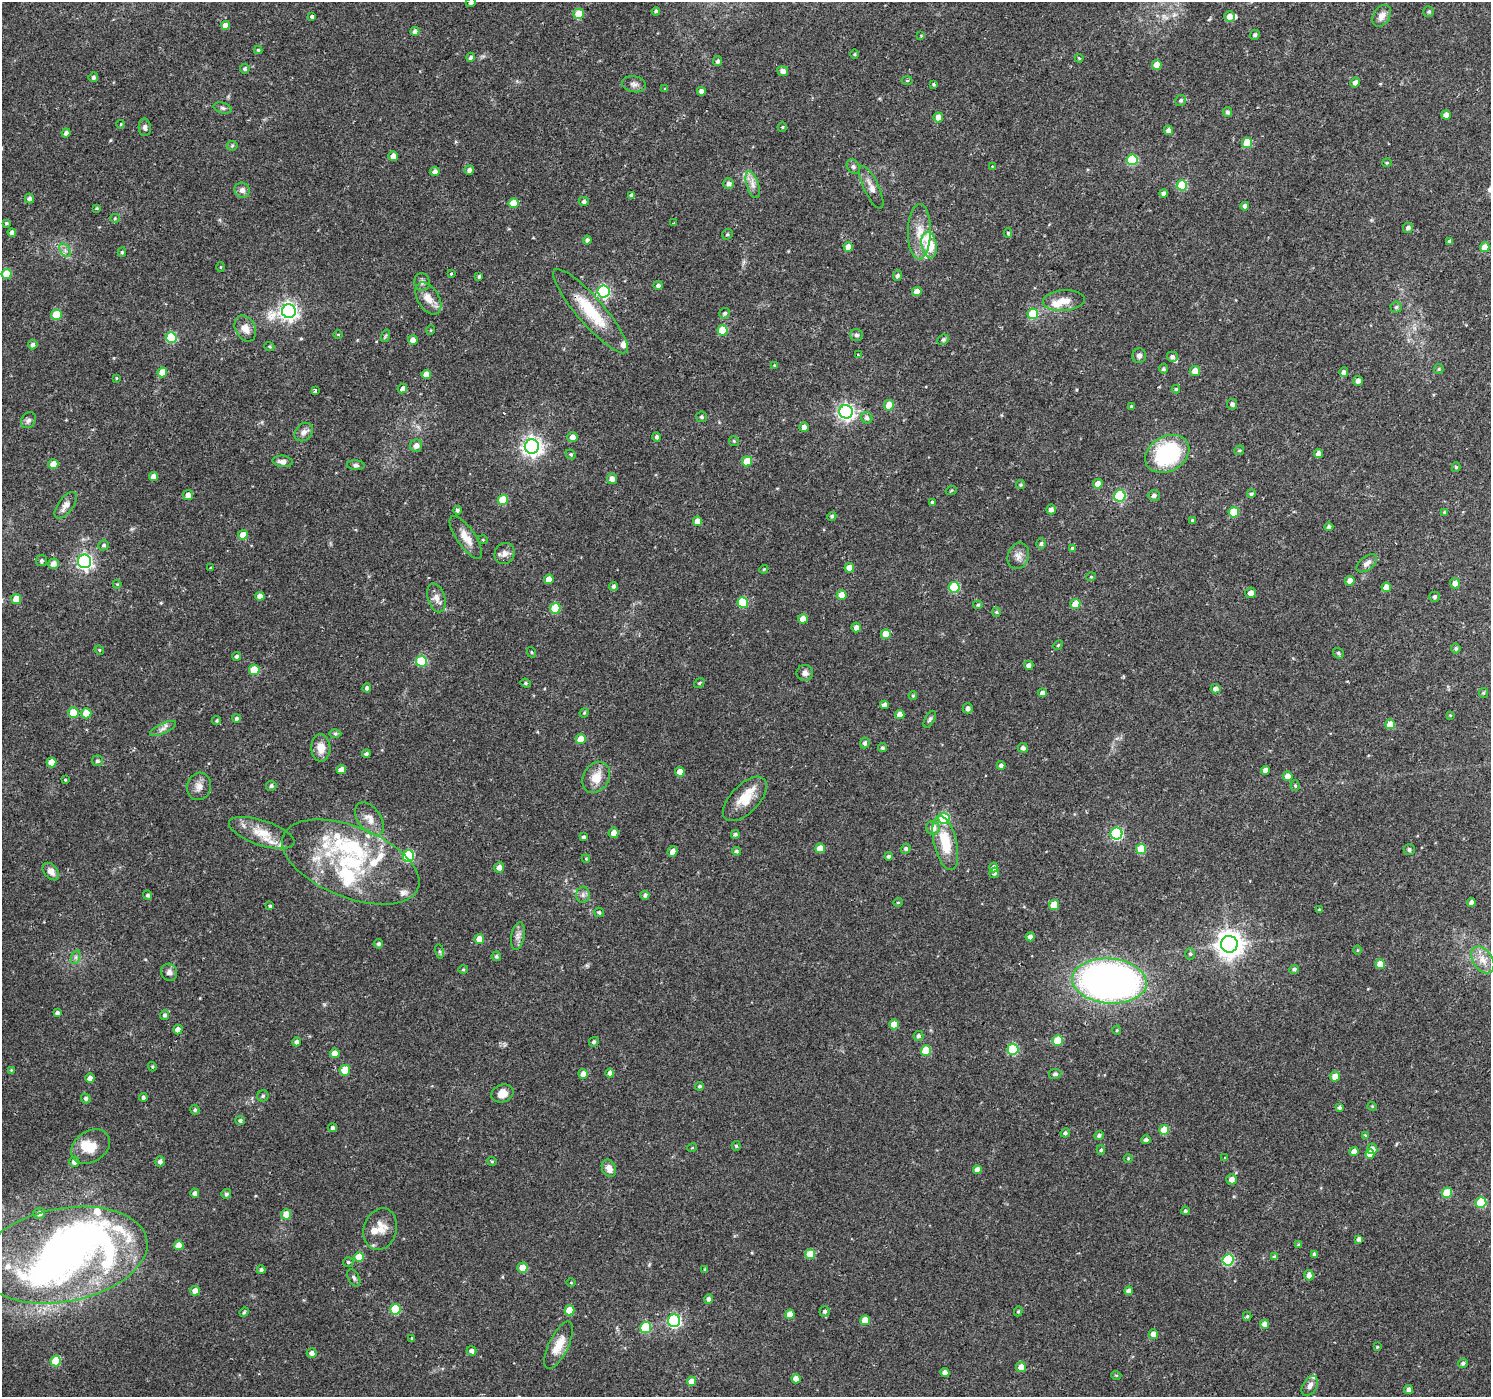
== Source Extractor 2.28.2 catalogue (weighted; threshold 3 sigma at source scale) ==
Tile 10 of 4 x 4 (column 2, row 3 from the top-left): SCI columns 1489-2977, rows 1576-2970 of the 5961 x 6007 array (HDU 1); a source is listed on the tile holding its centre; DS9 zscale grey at full resolution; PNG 1493 x 1399 px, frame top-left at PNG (2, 2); each listed source drawn as its Kron ellipse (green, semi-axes under 4 px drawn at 4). Shown black and unused: <1% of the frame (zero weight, under 2 of 3 exposures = <1% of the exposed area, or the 3 px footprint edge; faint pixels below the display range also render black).
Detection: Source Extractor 2.28.2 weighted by HDU 2 'WHT'; one run over the whole footprint, this tile lists its part. Background 0.0257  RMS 0.0035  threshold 0.0158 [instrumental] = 3 sigma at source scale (4.5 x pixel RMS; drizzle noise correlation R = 1.50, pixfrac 1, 0.0396/0.0396 arcsec/px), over >= 5 px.
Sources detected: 421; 3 inside a brighter object's white glare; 1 cosmic-ray / hot-pixel residue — neither listed nor drawn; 22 inside a brighter listed object's ellipse — not listed separately; the other 395 listed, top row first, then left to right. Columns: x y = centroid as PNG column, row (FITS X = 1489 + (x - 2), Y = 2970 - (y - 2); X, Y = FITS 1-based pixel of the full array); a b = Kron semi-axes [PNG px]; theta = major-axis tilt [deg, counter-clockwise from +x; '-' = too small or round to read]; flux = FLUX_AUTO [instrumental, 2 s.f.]
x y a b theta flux
471 3 5 4 - 0.91
656 11 4 3 - 0.68
1429 12 5 5 - 0.63
579 14 5 5 - 6.3
1229 16 5 5 - 2.5
1382 16 12 8 59 2.5
312 17 4 3 - 1.6
225 26 4 4 - 2.8
415 31 4 4 - 1.5
1255 35 5 4 - 0.76
921 36 4 3 - 0.41
258 50 4 4 - 0.46
855 54 5 3 - 0.34
471 57 5 4 - 0.95
1079 58 4 4 - 0.32
718 61 5 4 - 0.82
1157 65 5 5 - 3.6
245 69 5 4 - 0.67
783 71 5 5 - 1.8
93 77 5 4 - 0.79
907 81 5 3 - 0.42
1355 82 5 4 - 1.8
634 84 12 8 -12 1.6
934 84 3 3 - 0.49
665 89 4 4 - 0.46
701 91 4 4 - 1.5
1181 100 6 5 - 0.62
223 108 9 5 -16 0.89
1227 112 5 4 - 0.79
1446 115 4 4 - 1.7
938 117 5 5 - 2.9
121 124 4 3 - 0.27
145 127 9 6 -88 1.2
782 127 5 4 - 0.42
1168 130 5 4 - 1.6
66 133 4 4 - 1.3
1247 143 5 5 - 11
232 146 5 5 - 0.49
393 156 5 4 - 2.6
1132 160 5 5 - 23
1387 163 4 3 - 0.35
853 166 7 6 - 0.88
993 166 4 3 - 0.76
469 170 5 4 - 1.1
435 171 5 4 - 1.6
729 184 5 5 - 1.5
753 185 14 6 -72 2.1
1182 185 5 5 - 16
871 187 23 7 -65 2.8
242 190 8 7 - 1.5
1164 193 4 4 - 1.4
632 195 4 4 - 1.4
29 199 5 5 - 1.3
584 201 5 4 - 1
513 203 5 5 - 6.8
1245 206 4 4 - 1.2
97 208 4 3 - 0.34
115 218 4 4 - 0.39
6 223 4 3 - 0.51
674 223 3 2 - 0.39
1408 228 5 5 - 1.1
12 232 4 4 - 1.5
919 232 28 11 89 6.3
1008 233 5 4 - 0.54
727 234 6 5 - 0.56
587 240 4 4 - 1
1449 241 4 4 - 0.67
929 245 13 7 -78 14
848 247 5 4 - 3.3
1485 247 5 4 - 4.2
65 250 7 5 -56 1
122 252 4 4 - 0.5
221 267 5 3 - 0.29
7 274 5 5 - 8.8
451 274 3 3 - 2.2
479 276 4 3 - 0.61
897 276 5 4 - 0.9
422 282 9 7 -80 1.2
658 285 5 4 - 0.95
603 291 6 6 - 49
917 292 5 4 - 3
428 298 17 10 -58 4
1064 301 21 10 4 4.3
1396 307 5 5 - 0.78
289 311 7 7 - 130
590 311 55 13 -49 16
724 313 5 5 - 0.8
1033 314 5 5 - 11
57 315 5 5 - 11
245 328 14 9 -61 3
431 330 5 3 - 0.31
722 330 5 5 - 11
338 334 5 3 - 0.3
856 335 6 6 - 1.1
385 336 6 4 70 0.47
171 338 5 5 - 18
413 340 5 5 - 2.3
943 340 6 5 - 0.64
33 345 5 4 - 1.1
269 346 5 3 - 0.36
858 355 4 3 - 0.4
1139 356 7 7 - 1.2
1172 357 5 5 - 1
774 365 4 3 - 0.31
1163 369 4 4 - 0.7
1439 369 5 4 - 0.43
1195 371 5 5 - 2.9
162 372 5 5 - 4.4
1344 372 5 4 - 1.3
426 374 4 4 - 3.1
116 378 4 3 - 0.3
1358 381 5 5 - 1.5
402 389 5 4 - 1.5
1176 389 4 4 - 0.47
315 391 3 3 - 0.79
1232 404 5 5 - 1.1
889 405 5 5 - 6.8
1131 407 4 3 - 0.44
846 412 7 6 - 110
701 417 5 5 - 0.67
867 418 6 5 - 1.1
28 420 8 7 - 1.1
804 427 4 4 - 1.8
304 432 10 8 47 1.6
572 437 5 5 - 2.1
657 437 5 4 - 0.79
734 441 5 5 - 0.44
416 446 6 6 - 2
532 447 7 7 - 170
1239 450 5 4 - 0.46
571 454 5 4 - 0.55
1167 454 23 17 29 39
1318 454 4 4 - 2.4
283 461 10 5 -7 1.8
747 461 5 5 - 8.3
53 464 5 5 - 4.1
356 465 9 5 -6 0.87
1456 467 5 4 - 0.48
153 477 4 4 - 2.1
612 479 5 5 - 2.1
1098 484 5 5 - 2.8
1021 485 4 4 - 0.49
951 491 5 3 - 0.36
1251 494 4 4 - 0.67
188 495 5 5 - 1.7
1120 496 6 5 - 28
1154 496 6 5 - 1
503 500 5 5 - 15
932 502 4 3 - 0.81
66 505 16 7 54 2.4
1051 509 5 4 - 1.5
457 510 4 4 - 0.72
1234 512 5 5 - 12
1444 512 4 3 - 0.33
832 516 5 4 - 0.64
1192 520 4 3 - 0.34
697 521 5 4 - 2.7
1329 527 4 4 - 1.1
243 535 5 5 - 4
466 537 25 9 -55 4.3
483 540 5 3 - 0.3
1041 544 5 5 - 0.72
104 545 5 5 - 0.78
1072 548 4 3 - 1.2
504 554 11 9 56 2.2
1018 556 13 10 70 2.5
41 560 5 5 - 0.75
85 561 6 6 - 97
1367 563 12 6 38 1.8
53 564 5 5 - 2.2
211 568 3 3 - 0.86
849 568 5 4 - 3.4
764 569 4 3 - 0.32
1091 577 5 3 - 0.3
549 579 5 4 - 3.6
1350 581 5 5 - 3
1455 583 5 5 - 2.1
117 584 4 3 - 0.34
614 586 5 4 - 0.79
954 587 5 5 - 20
1386 587 5 4 - 3.3
1251 593 5 5 - 1.7
842 595 5 5 - 4.7
260 596 4 4 - 2.1
1434 597 5 5 - 0.77
436 598 15 8 -73 2.4
16 599 5 5 - 6.1
743 602 5 5 - 15
1075 604 5 5 - 6.5
978 605 5 4 - 0.5
555 608 5 5 - 11
996 612 4 4 - 0.49
803 619 5 4 - 3.5
856 627 5 5 - 1.9
886 634 5 5 - 4.9
1058 645 5 4 - 0.47
1456 649 5 5 - 0.63
99 650 5 4 - 0.39
531 652 5 3 - 0.34
1338 653 6 5 - 0.66
237 656 4 4 - 0.99
421 661 5 5 - 16
1029 665 5 4 - 1.2
254 670 5 5 - 9.5
805 673 8 8 - 1.6
526 683 5 4 - 0.51
699 683 6 4 38 0.5
367 688 4 4 - 1.1
1216 689 5 4 - 1.4
1042 693 4 4 - 1.7
1483 693 5 4 - 0.4
913 696 4 4 - 0.36
884 705 4 4 - 1.4
968 708 5 5 - 1.2
73 713 5 5 - 7.4
86 713 5 5 - 5.7
584 713 5 4 - 0.38
900 715 4 4 - 2.8
1450 715 4 3 - 0.3
236 719 4 4 - 0.85
930 719 9 4 61 0.72
217 721 4 4 - 0.49
1390 724 5 5 - 5
163 729 14 5 26 1.5
335 733 6 4 0 0.53
581 739 5 5 - 6.2
865 743 5 4 - 1
321 748 14 9 -86 3.9
882 748 4 4 - 0.64
1023 748 5 5 - 1
366 754 4 3 - 0.7
97 761 5 5 - 0.8
51 762 5 5 - 5
1001 765 4 4 - 1.3
341 769 5 4 - 2.1
1265 770 4 4 - 2.1
680 772 5 5 - 2.9
1288 776 5 4 - 2.4
596 777 16 12 59 5.4
65 780 3 3 - 0.36
199 786 14 12 76 2.7
271 786 5 5 - 0.89
1295 786 5 4 - 0.42
745 799 28 14 46 7.8
944 818 6 5 - 25
370 819 19 11 -53 4
933 828 7 6 - 2.8
262 833 34 12 -19 8.2
614 833 5 5 - 2.9
735 834 4 4 - 0.7
1116 834 6 6 - 42
584 837 4 4 - 0.79
945 843 28 11 -76 11
820 848 5 4 - 4.4
906 849 5 4 - 0.91
1141 849 5 5 - 11
1409 850 5 5 - 0.88
672 851 5 4 - 2.1
736 851 4 4 - 0.73
408 856 6 5 - 28
888 856 4 4 - 0.75
586 859 4 4 - 0.35
351 862 73 35 -22 40
499 867 5 5 - 1.9
993 868 5 4 - 1.2
51 872 10 6 -50 2.2
994 873 5 4 - 0.9
147 895 4 4 - 0.67
583 895 8 6 89 1.2
645 895 4 4 - 0.9
898 902 5 3 - 0.29
1471 902 4 4 - 1.6
1054 905 5 5 - 6.9
270 906 3 3 - 0.62
1319 910 4 3 - 0.39
599 912 5 4 - 0.62
518 936 14 6 80 1.7
1030 937 4 4 - 1.3
479 939 5 5 - 3.2
378 944 5 4 - 0.84
1229 944 8 8 - 360
1357 950 5 3 - 0.28
440 951 7 4 -81 0.54
1190 954 6 5 - 0.6
496 956 5 4 - 0.65
76 957 7 4 71 0.75
1483 960 15 9 -55 3.8
1380 964 5 5 - 4.5
463 969 4 4 - 0.36
1294 969 5 4 - 0.74
169 972 8 8 - 1.6
1109 981 37 22 -4 200
57 1013 4 4 - 1.1
165 1015 5 4 - 0.9
894 1024 5 5 - 4.7
178 1030 5 4 - 2.2
1117 1030 5 3 - 0.3
918 1036 5 5 - 0.88
1057 1040 5 5 - 9.9
297 1042 4 4 - 0.95
594 1042 5 4 - 0.81
1013 1049 5 5 - 25
926 1051 5 5 - 12
335 1053 5 5 - 4.1
152 1067 4 4 - 0.42
11 1070 4 4 - 0.29
345 1070 5 5 - 8.8
610 1073 4 4 - 2
583 1074 5 5 - 2.5
1055 1074 6 5 - 0.86
1335 1076 5 5 - 3.4
90 1078 4 4 - 1.9
700 1086 4 4 - 0.63
502 1093 11 8 21 3.5
263 1096 5 5 - 0.61
143 1097 4 3 - 0.8
86 1098 5 4 - 0.8
1372 1106 4 4 - 0.36
1339 1107 3 3 - 0.89
195 1110 5 4 - 0.59
240 1120 5 4 - 0.68
332 1128 4 4 - 0.91
1164 1130 5 5 - 6.8
1065 1133 5 4 - 0.86
1099 1135 5 4 - 0.96
1365 1136 4 3 - 0.79
1146 1140 5 4 - 1
736 1146 5 4 - 0.58
91 1147 21 15 33 6.8
692 1148 5 3 - 0.34
1372 1149 5 5 - 2.2
1101 1150 5 4 - 0.55
1354 1151 4 4 - 2.1
1370 1154 5 4 - 3.2
1128 1158 4 4 - 0.39
1225 1158 3 3 - 0.63
160 1161 5 5 - 1.2
492 1161 4 3 - 0.38
74 1162 5 5 - 1.7
609 1168 9 7 -65 2.8
977 1170 4 4 - 2.7
1232 1179 5 5 - 2.3
195 1193 4 4 - 1.2
1447 1193 5 5 - 13
226 1194 5 4 - 0.68
1481 1202 5 5 - 18
1185 1211 4 4 - 0.77
39 1213 6 5 - 1.6
286 1214 5 5 - 3.7
380 1229 21 16 73 5.2
1359 1239 4 4 - 1.3
179 1245 5 4 - 4.8
1299 1245 4 3 - 0.71
810 1254 5 5 - 7.2
1314 1254 4 4 - 0.85
63 1255 85 46 11 150
359 1257 5 5 - 6.6
1275 1257 4 4 - 1
1228 1260 6 5 - 31
348 1262 5 4 - 0.57
522 1268 5 5 - 4
261 1270 4 4 - 0.83
705 1270 4 3 - 0.61
1309 1275 5 4 - 2.1
354 1278 9 5 -61 0.91
571 1283 5 3 - 0.28
195 1291 5 5 - 2.6
1129 1291 4 4 - 1.6
708 1299 5 4 - 1.2
395 1309 5 5 - 16
569 1310 5 5 - 7.6
825 1311 5 5 - 0.8
1018 1311 5 4 - 0.46
244 1312 5 4 - 0.45
790 1314 5 4 - 3.7
1247 1316 4 4 - 0.52
865 1320 5 5 - 5.7
674 1321 6 6 - 58
1265 1324 4 4 - 2.3
646 1327 5 5 - 18
1153 1334 5 4 - 2.9
412 1338 4 4 - 0.43
559 1345 26 9 64 6
1377 1347 3 3 - 0.39
471 1351 5 4 - 1.2
312 1353 5 5 - 1.4
56 1361 5 5 - 11
1463 1363 5 4 - 0.77
1021 1367 5 5 - 2.9
945 1372 4 4 - 1.6
1116 1375 5 3 - 0.32
796 1379 4 4 - 3.1
691 1381 5 4 - 3.3
1310 1386 11 6 59 1.7
1409 1390 4 4 - 1.6
Isophote crosses this tile's border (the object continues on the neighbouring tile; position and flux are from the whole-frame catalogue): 1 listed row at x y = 471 3